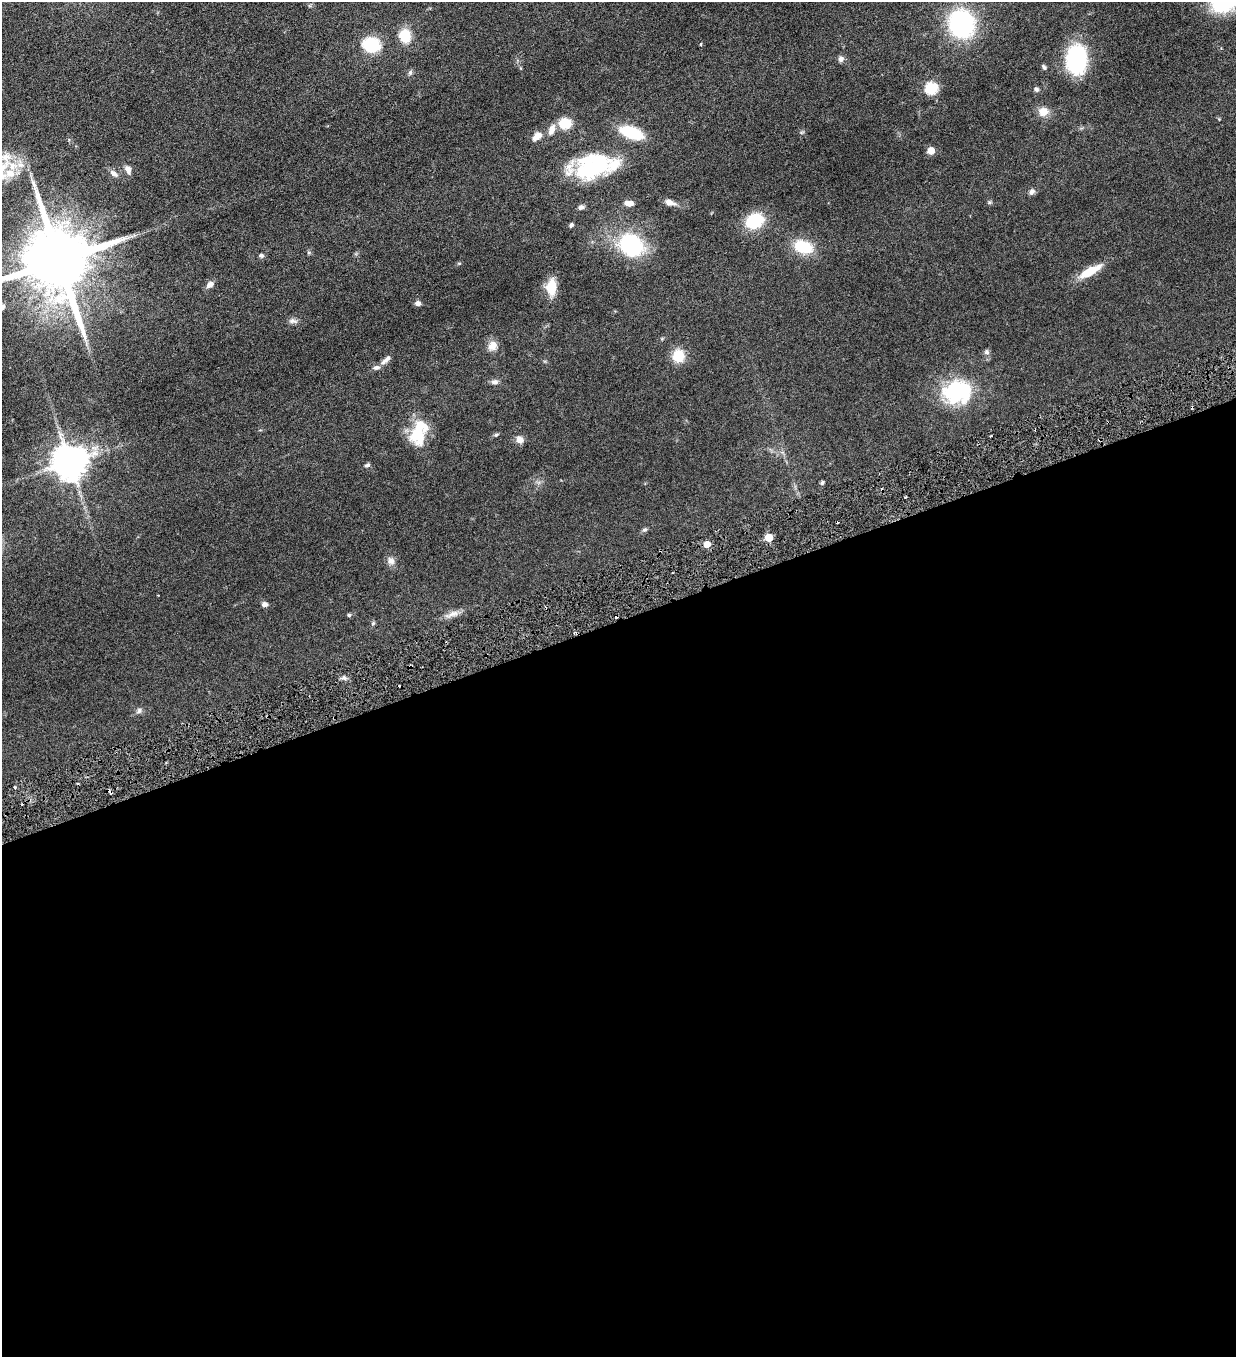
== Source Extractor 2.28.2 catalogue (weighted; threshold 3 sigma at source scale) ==
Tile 15 of 4 x 4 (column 3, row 4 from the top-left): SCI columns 2751-3984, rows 2-1356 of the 5372 x 5421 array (HDU 1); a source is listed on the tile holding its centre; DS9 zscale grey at full resolution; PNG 1238 x 1359 px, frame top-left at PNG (2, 2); no overlay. Shown black and unused: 54% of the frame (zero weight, under 3 of 6 exposures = <1% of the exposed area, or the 3 px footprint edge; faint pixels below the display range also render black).
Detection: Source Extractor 2.28.2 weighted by HDU 2 'WHT'; one run over the whole footprint, this tile lists its part. Background 0.0454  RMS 0.0039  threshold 0.0159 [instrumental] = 3 sigma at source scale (4.09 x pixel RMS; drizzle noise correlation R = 1.36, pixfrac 0.8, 0.05/0.05 arcsec/px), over >= 5 px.
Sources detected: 66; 2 inside a brighter object's white glare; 2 cosmic-ray / hot-pixel residue — not listed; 4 inside a brighter listed object's ellipse — not listed separately; the other 58 listed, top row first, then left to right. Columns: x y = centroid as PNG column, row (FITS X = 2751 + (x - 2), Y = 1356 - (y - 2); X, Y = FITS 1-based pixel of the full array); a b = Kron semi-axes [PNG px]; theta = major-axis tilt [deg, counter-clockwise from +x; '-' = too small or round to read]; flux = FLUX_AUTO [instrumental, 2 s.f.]
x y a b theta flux
961 24 22 19 -67 53
405 36 17 15 -78 6.4
701 44 4 3 - 0.34
371 45 13 11 -13 21
841 59 8 7 - 1.3
1076 59 26 18 88 33
1044 67 7 4 -65 0.62
410 73 8 5 64 0.76
931 88 6 6 - 35
1036 89 7 6 - 0.73
1043 111 13 11 -10 3.3
565 123 11 10 - 8.2
552 129 14 7 70 2.8
631 133 22 10 -19 17
537 136 12 7 38 2.9
931 150 5 5 - 6.6
592 165 45 29 17 32
12 166 47 17 -56 13
128 170 11 7 -69 1.7
114 173 12 6 -40 1.6
1032 192 9 7 56 1.1
669 202 12 6 -19 2.5
989 202 6 4 -18 0.47
629 203 10 6 -1 2.8
581 207 7 6 - 1
754 221 17 13 28 16
571 225 6 4 47 0.69
631 245 33 25 -38 27
803 247 20 13 -18 12
261 255 7 5 -3 0.78
59 261 19 16 -72 4200
1090 271 26 8 29 7.9
210 284 10 7 40 1.7
551 287 19 11 90 6.8
418 303 7 6 - 1.2
293 321 13 6 1 1.3
492 346 14 11 59 2.9
987 352 7 6 - 0.9
678 356 12 11 - 7.9
383 362 10 6 56 1.3
494 382 9 6 -1 1.3
957 392 31 27 -5 27
417 433 32 21 -85 12
496 435 5 5 - 0.5
519 440 8 7 - 2.6
69 462 10 10 - 810
367 465 8 4 15 0.7
822 482 5 4 - 0.7
905 497 3 2 - 0.37
644 530 7 6 - 0.7
769 537 5 5 - 9.7
707 544 5 5 - 5.5
391 561 11 9 -58 1.9
265 604 6 5 - 1.4
452 614 23 7 22 2.6
349 615 5 4 - 0.5
373 623 6 4 45 0.48
139 710 8 6 87 0.89
Isophote crosses this tile's border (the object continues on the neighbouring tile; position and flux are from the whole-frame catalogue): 1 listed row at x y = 59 261